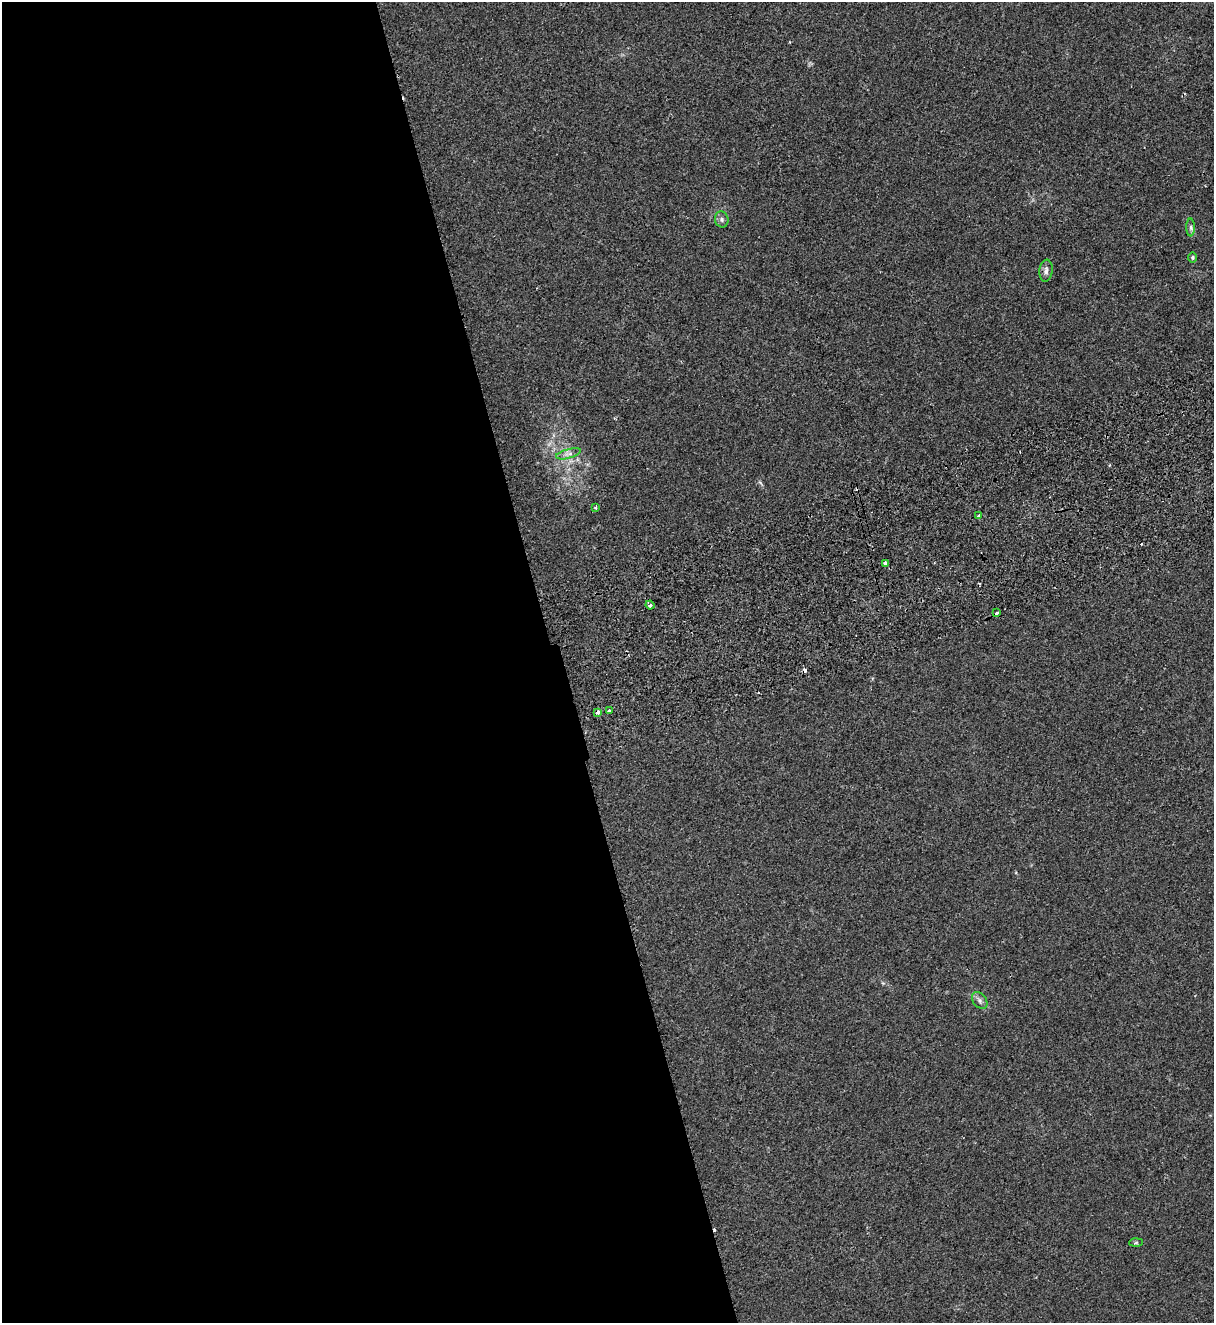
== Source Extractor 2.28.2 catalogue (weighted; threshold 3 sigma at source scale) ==
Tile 9 of 4 x 4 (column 1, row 3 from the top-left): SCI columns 174-1385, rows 1380-2700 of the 5314 x 5399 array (HDU 1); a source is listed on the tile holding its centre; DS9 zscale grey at full resolution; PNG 1216 x 1325 px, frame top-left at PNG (2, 2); each listed source drawn as its Kron ellipse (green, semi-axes under 4 px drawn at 4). Shown black and unused: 46% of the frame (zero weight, under 2 of 3 exposures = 3% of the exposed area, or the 3 px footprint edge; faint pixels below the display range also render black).
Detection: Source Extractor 2.28.2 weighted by HDU 2 'WHT'; one run over the whole footprint, this tile lists its part. Background 0.0624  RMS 0.007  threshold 0.0316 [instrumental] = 3 sigma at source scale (4.5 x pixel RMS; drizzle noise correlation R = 1.50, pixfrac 1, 0.05/0.05 arcsec/px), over >= 5 px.
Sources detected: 21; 7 cosmic-ray / hot-pixel residue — neither listed nor drawn; the other 14 listed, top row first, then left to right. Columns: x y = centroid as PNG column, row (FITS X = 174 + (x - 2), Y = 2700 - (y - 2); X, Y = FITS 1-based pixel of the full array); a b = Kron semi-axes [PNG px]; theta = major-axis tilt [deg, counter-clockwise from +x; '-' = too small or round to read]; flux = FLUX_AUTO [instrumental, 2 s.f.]
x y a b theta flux
722 219 8 7 - 2.1
1191 227 9 4 -89 1.7
1193 257 5 4 - 1
1046 271 11 6 83 2.8
568 454 13 4 15 2.8
596 507 3 3 - 3.1
979 516 4 3 - 2.7
886 563 4 3 - 4.7
650 605 4 3 - 5.9
997 613 4 3 - 4.2
610 711 3 3 - 4.8
597 712 4 4 - 2.3
980 1000 9 6 -52 2.4
1136 1243 7 4 2 1
Overlapping masked pixels (flux is a lower limit): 1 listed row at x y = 597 712